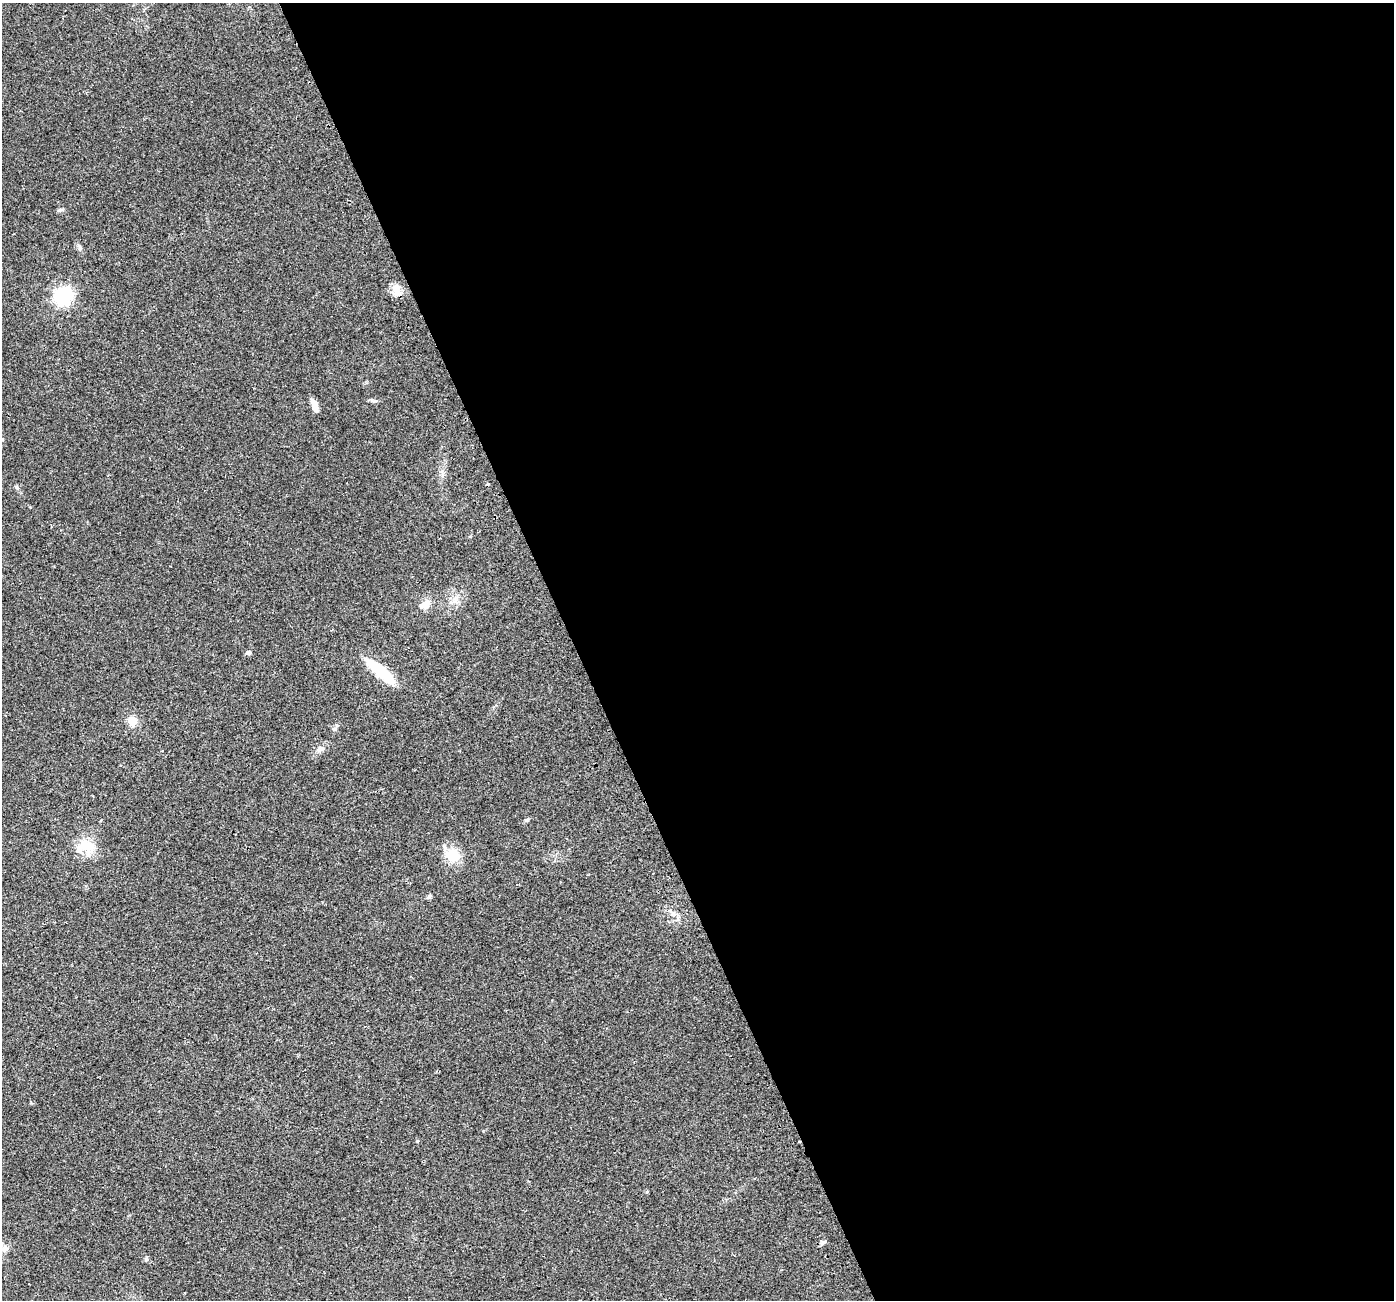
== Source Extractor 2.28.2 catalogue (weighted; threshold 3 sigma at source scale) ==
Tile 8 of 4 x 4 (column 4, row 2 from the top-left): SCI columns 4205-5596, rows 2694-3991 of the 5630 x 5441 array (HDU 1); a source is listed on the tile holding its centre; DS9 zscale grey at full resolution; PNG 1396 x 1302 px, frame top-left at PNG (2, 3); no overlay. Shown black and unused: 59% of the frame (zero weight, under 2 of 3 exposures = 2% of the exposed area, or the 3 px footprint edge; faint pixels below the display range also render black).
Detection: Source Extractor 2.28.2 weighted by HDU 2 'WHT'; one run over the whole footprint, this tile lists its part. Background 0.059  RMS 0.0083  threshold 0.0372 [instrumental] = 3 sigma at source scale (4.5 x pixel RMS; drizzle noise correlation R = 1.50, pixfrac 1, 0.0396/0.0396 arcsec/px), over >= 5 px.
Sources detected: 21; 1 cosmic-ray / hot-pixel residue — not listed; the other 20 listed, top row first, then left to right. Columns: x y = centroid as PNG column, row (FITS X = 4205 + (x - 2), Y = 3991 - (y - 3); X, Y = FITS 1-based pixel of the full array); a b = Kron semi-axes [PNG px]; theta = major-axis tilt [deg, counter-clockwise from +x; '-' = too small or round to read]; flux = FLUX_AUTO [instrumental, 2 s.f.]
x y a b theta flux
60 210 9 4 11 1.5
80 247 7 4 -88 1.6
396 289 13 10 -80 9.4
63 296 7 7 - 250
372 400 7 4 -20 1.5
314 405 14 6 -69 6.6
17 487 7 5 -44 1.6
425 604 17 10 31 7.5
248 653 7 6 - 1.7
380 671 39 9 -39 35
132 721 12 10 -62 8.6
334 729 6 5 - 1.7
320 749 10 7 45 3.6
527 819 6 4 20 1.1
86 846 26 19 -22 19
453 855 20 18 0 16
429 897 7 5 47 1.5
647 1191 5 3 - 1.2
4 1249 8 7 - 5.1
146 1259 6 6 - 1.5
Isophote crosses this tile's border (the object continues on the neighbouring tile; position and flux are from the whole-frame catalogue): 1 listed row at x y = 4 1249
Unlisted compact peaks at least as high as the median listed source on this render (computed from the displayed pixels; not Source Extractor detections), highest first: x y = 417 1141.